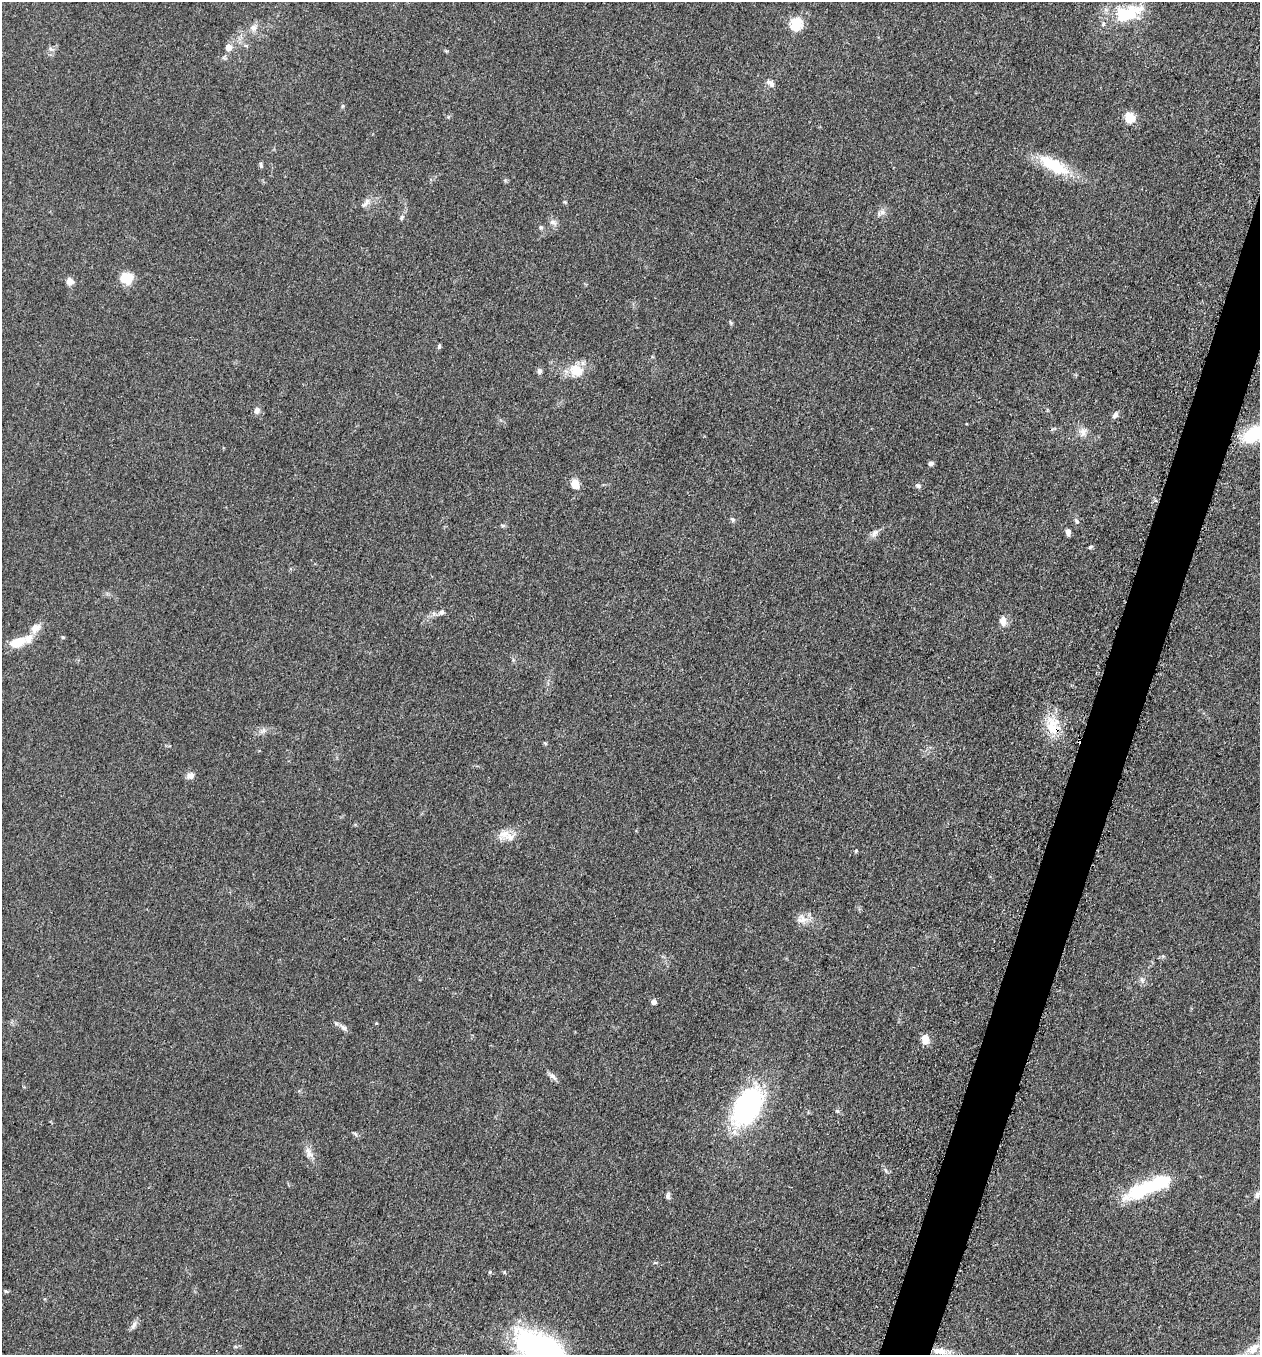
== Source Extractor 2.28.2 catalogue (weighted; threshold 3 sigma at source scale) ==
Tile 10 of 4 x 4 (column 2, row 3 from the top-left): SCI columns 1455-2712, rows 1370-2722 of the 5506 x 5461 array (HDU 1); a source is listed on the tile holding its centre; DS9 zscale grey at full resolution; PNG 1262 x 1357 px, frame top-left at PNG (2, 2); no overlay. Shown black and unused: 3% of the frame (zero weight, under 3 of 5 exposures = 4% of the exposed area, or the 3 px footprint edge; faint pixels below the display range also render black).
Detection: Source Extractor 2.28.2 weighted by HDU 2 'WHT'; one run over the whole footprint, this tile lists its part. Background 0.0603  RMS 0.0062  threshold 0.0277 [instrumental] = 3 sigma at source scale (4.5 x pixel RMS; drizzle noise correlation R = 1.50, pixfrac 1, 0.05/0.05 arcsec/px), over >= 5 px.
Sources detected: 59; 1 inside a brighter object's white glare — not listed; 3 inside a brighter listed object's ellipse — not listed separately; the other 55 listed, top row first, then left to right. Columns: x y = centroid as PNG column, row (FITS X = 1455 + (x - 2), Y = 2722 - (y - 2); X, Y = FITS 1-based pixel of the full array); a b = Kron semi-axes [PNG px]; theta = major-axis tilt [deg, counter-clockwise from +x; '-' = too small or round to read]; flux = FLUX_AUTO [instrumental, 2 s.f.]
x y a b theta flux
1128 13 36 17 19 27
796 24 6 6 - 54
253 27 9 8 - 3.1
228 47 9 9 - 3.5
770 83 13 7 -38 2.8
1130 118 13 13 - 7.3
261 165 9 4 -79 1.1
1053 165 45 15 -29 24
564 202 5 4 - 0.69
365 204 11 6 36 2.5
881 212 14 7 27 2.8
401 218 7 5 72 1.2
553 222 10 6 -9 2.3
541 227 6 6 - 1
126 278 12 11 - 13
70 281 9 8 - 3.5
731 323 6 4 -71 0.77
439 346 6 4 90 0.99
576 370 18 16 -12 12
539 371 7 6 - 1.8
257 410 8 7 - 2.9
1115 415 8 5 53 2.4
1083 432 11 10 - 4
1253 434 26 17 31 25
931 463 6 5 - 1.8
575 484 11 9 -72 6.2
918 486 9 5 -14 1.3
733 519 7 6 - 1.3
1076 521 7 5 -54 1.3
1068 532 7 5 90 2.5
875 533 13 6 51 2.8
1090 547 6 4 46 0.85
441 612 7 6 - 1.9
1003 621 14 9 -84 4.2
35 628 16 10 43 5.2
17 642 22 12 19 10
1053 728 23 14 -14 13
190 776 10 8 32 3.2
504 834 20 11 31 6.6
856 851 5 4 - 0.68
802 919 15 12 13 5.5
1142 980 9 4 -55 1.6
653 1002 5 5 - 3.2
343 1028 9 6 -37 2.1
925 1039 10 8 -81 6.1
552 1076 12 6 -32 2.3
747 1107 44 26 60 92
309 1154 13 8 -81 3.9
1145 1189 52 16 22 38
1257 1195 9 7 68 2.2
668 1196 9 6 -87 1.6
134 1325 12 6 67 2.4
540 1348 47 26 -22 140
1254 1348 19 10 54 7.8
942 1351 14 9 -17 6.1
Overlapping masked pixels (flux is a lower limit): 1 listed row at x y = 1053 728
Isophote crosses this tile's border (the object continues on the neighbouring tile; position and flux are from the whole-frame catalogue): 2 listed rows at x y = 1253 434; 540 1348
Unlisted compact peaks at least as high as the median listed source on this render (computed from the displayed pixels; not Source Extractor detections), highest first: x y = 837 1111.